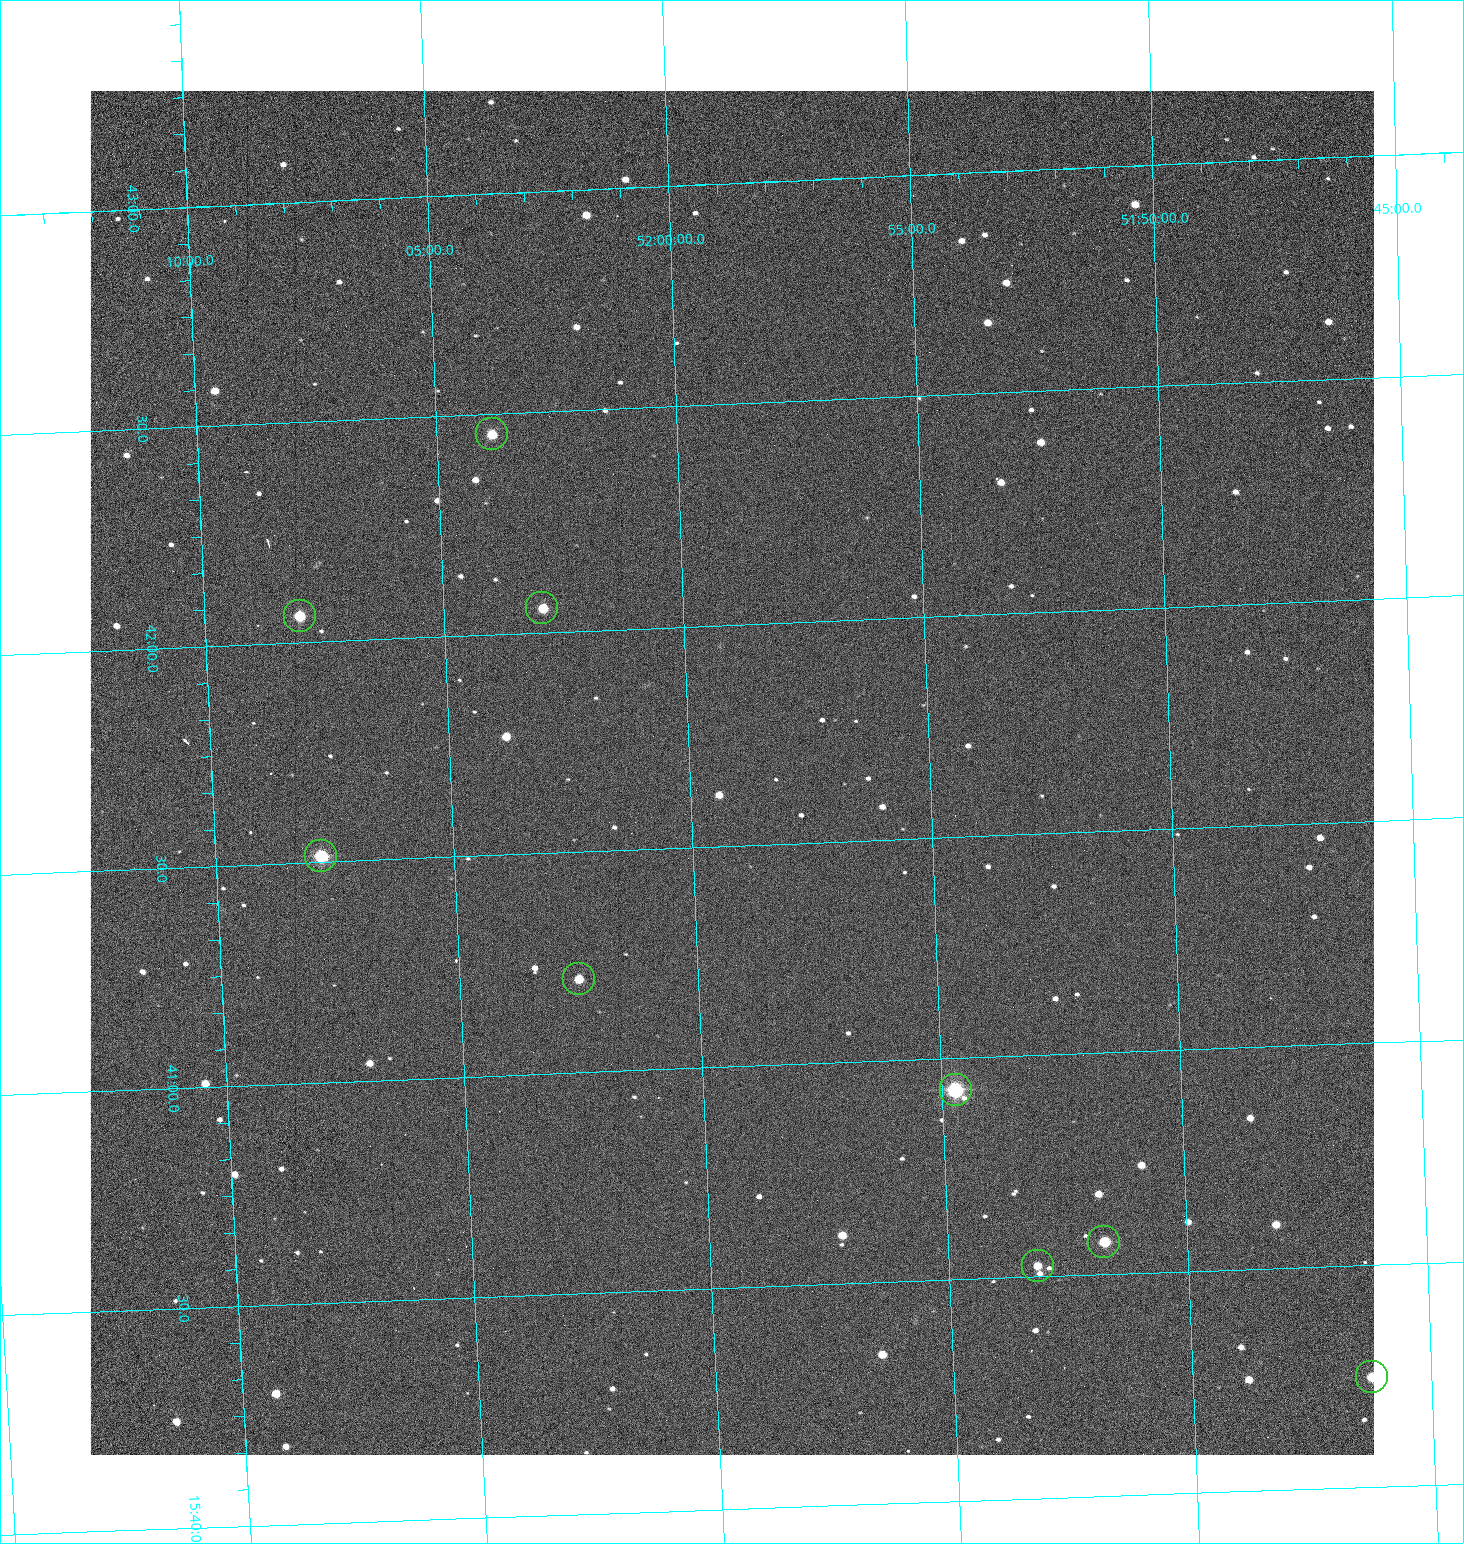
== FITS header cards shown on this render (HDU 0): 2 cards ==
NAXIS1  =                 1284 /fastest changing axis
NAXIS2  =                 1364 /next to fastest changing axis

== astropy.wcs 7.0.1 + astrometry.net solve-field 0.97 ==
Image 1284 x 1364 px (HDU 0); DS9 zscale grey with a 90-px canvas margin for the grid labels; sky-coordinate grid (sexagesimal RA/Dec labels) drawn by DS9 from the SOLVED WCS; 9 Tycho-2 reference stars matched to detected sources circled (green)
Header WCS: RA---TAN/DEC--TAN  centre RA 15:41:40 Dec +51:59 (235.42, +51.99 deg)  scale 1.26 arcsec/px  FOV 26.9' x 28.5'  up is +92 deg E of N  parity flipped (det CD > 0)
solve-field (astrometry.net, Tycho-2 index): VERIFIED the header's WCS against the Tycho-2 star catalogue (9 matches, 0 conflicts) and refined it, rather than solving blind
Solved WCS: RA---TAN-SIP/DEC--TAN-SIP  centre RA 15:41:40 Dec +51:59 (235.42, +51.99 deg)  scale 1.25 arcsec/px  FOV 26.8' x 28.5'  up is +92 deg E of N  parity flipped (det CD > 0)
The solver's refit moves the header's centre by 0.65 arcsec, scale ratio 0.9975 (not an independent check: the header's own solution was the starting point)
Tycho-2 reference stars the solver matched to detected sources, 9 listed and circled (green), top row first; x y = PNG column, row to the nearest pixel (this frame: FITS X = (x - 91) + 1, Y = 1364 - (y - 91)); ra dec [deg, ICRS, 3 dp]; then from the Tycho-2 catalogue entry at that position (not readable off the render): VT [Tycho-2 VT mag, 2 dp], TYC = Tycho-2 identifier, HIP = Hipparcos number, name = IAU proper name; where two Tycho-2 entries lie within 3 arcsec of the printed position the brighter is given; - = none
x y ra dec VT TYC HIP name
493 434 235.614 +52.064 11.61 3489-1132-1 - -
543 608 235.514 +52.049 11.19 3489-1407-1 - -
301 616 235.515 +52.133 11.12 3489-1380-1 - -
322 856 235.378 +52.130 9.31 3489-1322-1 76850 -
580 979 235.303 +52.042 11.52 3489-958-1 - -
957 1090 235.232 +51.912 9.59 3489-824-1 - -
1105 1242 235.143 +51.862 10.97 3489-1016-1 - -
1039 1266 235.131 +51.886 12.29 3489-908-1 - -
1373 1377 235.062 +51.771 11.53 3489-1453-1 - -